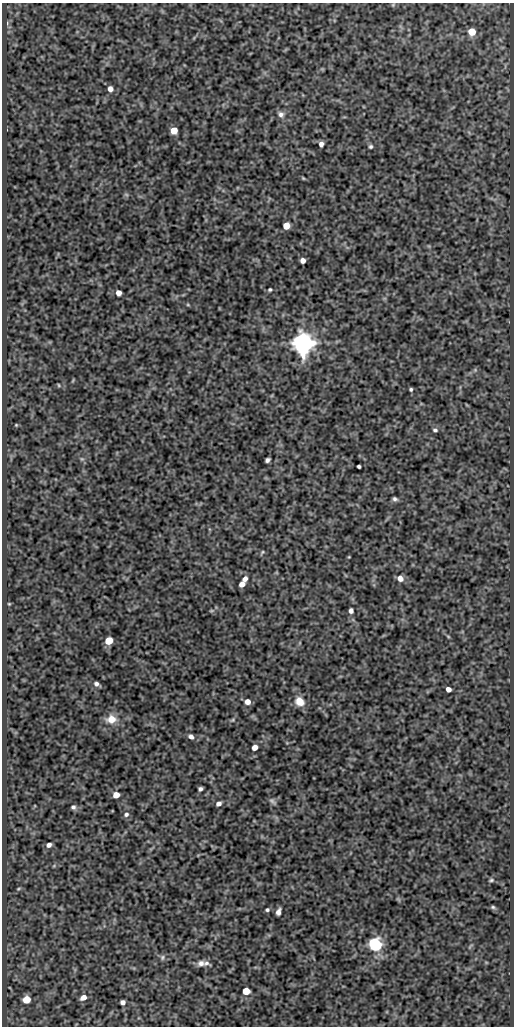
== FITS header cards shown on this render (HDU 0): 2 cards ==
NAXIS1  =                  512
NAXIS2  =                 1024

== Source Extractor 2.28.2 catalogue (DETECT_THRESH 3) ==
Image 512 x 1024 px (HDU 0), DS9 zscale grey, 1 PNG px = 1 image px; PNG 516 x 1028 px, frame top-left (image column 1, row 1024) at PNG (2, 3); no overlay
Background 526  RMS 1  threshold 3.04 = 3 sigma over >= 5 px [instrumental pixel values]
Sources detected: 63; all 63 listed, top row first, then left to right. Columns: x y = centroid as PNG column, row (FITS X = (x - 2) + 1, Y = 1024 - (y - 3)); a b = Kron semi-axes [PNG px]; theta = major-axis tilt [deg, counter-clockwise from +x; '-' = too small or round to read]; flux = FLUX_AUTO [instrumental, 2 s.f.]
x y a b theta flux
393 5 5 3 - 58
7 23 6 4 89 120
472 32 5 5 - 1500
110 89 5 5 - 420
281 114 9 8 - 300
174 130 5 5 - 1200
321 144 5 4 - 260
370 146 5 5 - 120
303 178 6 3 -45 72
126 194 6 4 -19 93
286 226 5 5 - 1100
303 260 5 5 - 330
270 289 3 3 - 95
118 293 5 4 - 490
188 305 6 3 -19 72
303 343 7 7 - 78000
475 370 5 5 - 100
59 385 5 3 - 64
411 389 4 3 - 100
16 425 4 3 - 62
435 430 6 5 - 140
82 459 6 5 - 120
267 460 5 4 - 190
359 466 4 3 - 120
395 499 6 4 -32 160
262 552 7 3 54 79
349 557 3 3 - 52
400 578 7 6 - 470
245 579 6 5 - 300
242 584 5 4 - 420
9 604 3 3 - 56
211 611 6 3 18 76
351 611 5 4 - 260
448 636 6 3 -20 71
109 641 5 5 - 1500
96 684 6 5 - 210
448 689 5 4 - 380
299 701 10 8 -44 890
247 702 5 5 - 520
111 719 12 10 5 840
232 720 5 4 - 81
191 737 7 5 -36 250
255 747 5 4 - 590
200 789 4 4 - 170
116 795 5 5 - 790
272 801 10 5 -41 170
219 804 6 5 - 270
73 807 6 5 - 150
126 814 7 5 21 170
49 845 6 5 - 250
491 880 5 4 - 100
18 889 6 3 19 70
493 907 6 5 - 110
267 910 5 4 - 120
278 912 6 4 72 300
375 944 6 6 - 16000
162 957 7 6 - 160
201 963 11 8 4 390
206 963 10 7 -17 230
246 991 5 5 - 1500
83 997 7 5 27 470
26 999 5 5 - 1500
123 1002 4 4 - 270